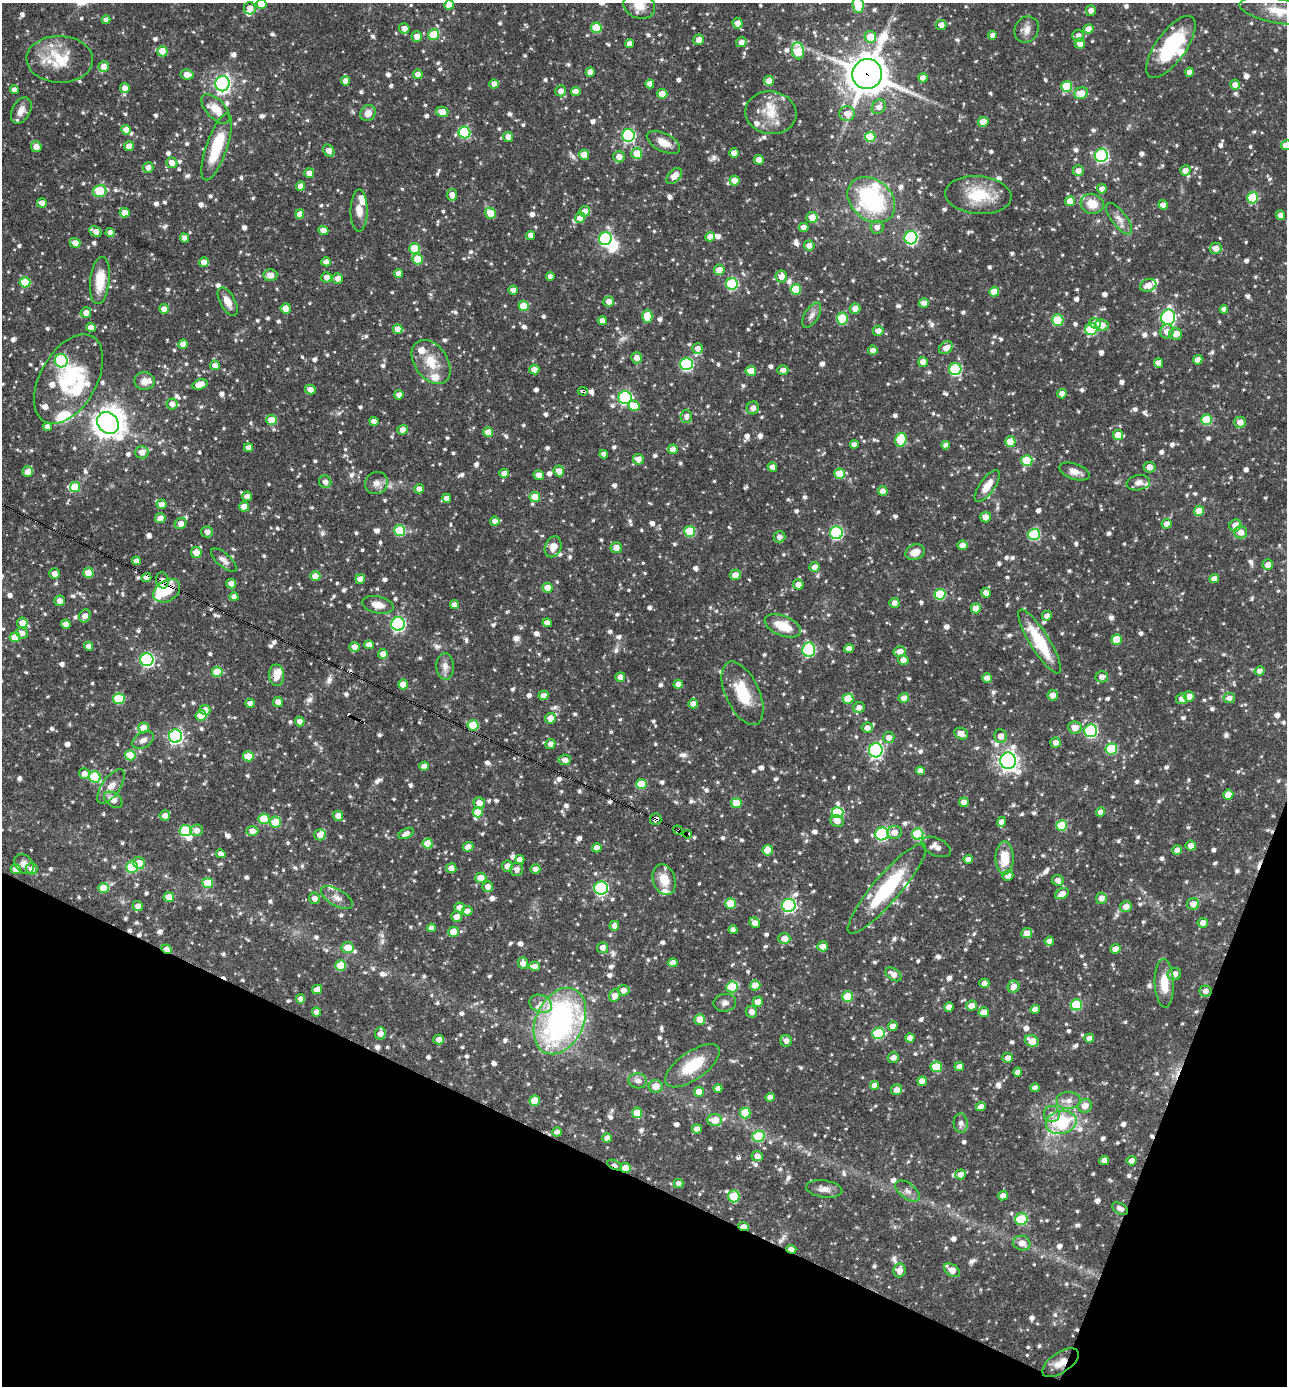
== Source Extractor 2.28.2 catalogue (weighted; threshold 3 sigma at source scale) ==
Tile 15 of 4 x 4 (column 3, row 4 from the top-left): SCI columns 2843-4127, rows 1-1384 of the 5550 x 5536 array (HDU 1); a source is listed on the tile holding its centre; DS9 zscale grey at full resolution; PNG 1289 x 1388 px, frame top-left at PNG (2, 3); each listed source drawn as its Kron ellipse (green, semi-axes under 4 px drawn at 4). Shown black and unused: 19% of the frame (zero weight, under 3 of 4 exposures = <1% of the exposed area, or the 3 px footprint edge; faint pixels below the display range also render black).
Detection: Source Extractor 2.28.2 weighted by HDU 2 'WHT'; one run over the whole footprint, this tile lists its part. Background 0.0625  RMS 0.0035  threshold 0.0159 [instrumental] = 3 sigma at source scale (4.5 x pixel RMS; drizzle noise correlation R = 1.50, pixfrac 1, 0.05/0.05 arcsec/px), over >= 5 px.
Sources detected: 1287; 4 inside a brighter object's white glare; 12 cosmic-ray / hot-pixel residue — neither listed nor drawn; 29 inside a brighter listed object's ellipse — not listed separately; of the other 1242, all 500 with FLUX_AUTO >= 1.79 (the completeness limit of this list) listed and drawn (742 fainter detections not listed), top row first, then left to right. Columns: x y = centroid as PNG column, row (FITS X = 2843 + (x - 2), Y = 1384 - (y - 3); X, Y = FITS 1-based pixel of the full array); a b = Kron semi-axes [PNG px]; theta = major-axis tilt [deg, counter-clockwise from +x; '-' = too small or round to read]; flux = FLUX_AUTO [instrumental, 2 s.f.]
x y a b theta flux
261 4 5 5 - 6.7
449 5 5 4 - 3.5
858 5 8 5 -83 14
639 6 16 12 -22 5
250 8 6 6 - 3
1091 10 5 5 - 2.1
1277 11 37 12 -10 9
106 20 4 4 - 1.8
738 23 5 5 - 3.5
941 25 5 5 - 2.3
404 28 5 5 - 2.8
596 28 5 5 - 14
1088 29 5 4 - 2.8
1027 30 13 11 58 2.9
434 35 6 5 - 12
992 35 4 4 - 1.8
1078 36 6 6 - 2
417 37 5 5 - 2.9
870 37 6 6 - 7.2
698 40 5 5 - 2.8
741 42 5 5 - 2.3
1080 43 5 5 - 2.9
629 44 4 4 - 2.4
1171 47 36 15 54 28
162 51 5 5 - 7.8
798 51 8 6 -81 13
60 59 33 23 -2 16
104 66 5 5 - 4.2
590 72 5 4 - 3.3
1189 72 4 4 - 2.5
187 74 6 5 - 3.1
418 74 5 5 - 2.6
867 74 15 14 - 960
923 78 4 4 - 2.4
346 81 4 4 - 2.8
769 81 5 5 - 6
222 84 7 7 - 120
494 84 5 4 - 2.4
650 84 4 4 - 2.7
1235 85 5 5 - 2.2
1067 87 5 5 - 12
125 88 5 4 - 2.4
14 90 4 4 - 2.3
561 91 5 5 - 2.7
576 92 5 4 - 3.1
1081 93 7 5 22 5.1
662 94 5 5 - 6.4
879 107 8 6 52 2.3
216 109 18 9 -47 5.5
21 110 14 9 61 2.9
442 112 6 5 - 3.6
368 113 8 7 - 3.2
771 113 25 21 -8 9.7
847 114 8 7 - 3.3
983 122 5 5 - 7
126 130 5 4 - 4
464 132 6 6 - 29
628 135 6 6 - 54
508 137 5 5 - 2.4
870 137 5 5 - 12
663 142 18 9 -27 4.3
1286 145 5 4 - 3.7
129 146 5 4 - 3.1
36 147 5 5 - 3.3
217 147 35 10 71 17
329 151 7 5 -52 3.1
637 153 5 5 - 6.7
734 153 5 4 - 3.3
584 155 5 5 - 3.8
1101 155 6 6 - 54
619 156 6 6 - 3
759 160 5 4 - 4
172 163 5 5 - 3.3
148 167 5 5 - 2.4
1078 171 5 5 - 2.5
1185 171 5 5 - 2.7
309 173 5 4 - 3.6
674 176 9 6 47 3.3
734 180 5 5 - 3.1
301 186 4 4 - 3.5
1102 189 5 4 - 2
100 191 7 6 - 14
452 195 6 5 - 2.4
978 195 33 19 -5 14
1252 198 6 5 - 16
871 200 26 20 -40 46
1070 201 5 4 - 4.7
42 203 5 4 - 2.6
1092 204 11 10 - 6.4
1163 205 5 4 - 2.4
359 211 21 8 89 4
585 211 5 5 - 2.8
125 213 5 4 - 4.2
490 213 5 5 - 6.5
300 214 4 4 - 3.1
1280 215 5 4 - 1.9
812 217 6 5 - 4.2
580 218 5 5 - 3.4
1119 219 19 7 -52 3
804 227 4 4 - 2.9
877 227 6 6 - 2.1
323 230 5 4 - 2.6
95 232 6 4 -30 3.3
110 233 4 4 - 2.3
531 235 4 4 - 2.6
710 237 5 4 - 2.6
185 238 5 4 - 2.6
911 238 6 6 - 48
605 239 6 6 - 52
75 243 5 4 - 3.1
809 245 5 5 - 2.6
414 248 5 5 - 11
1216 248 6 5 - 3
417 259 5 5 - 8.1
204 262 5 5 - 2.9
326 262 5 4 - 2.6
719 270 5 5 - 3.8
399 273 4 4 - 3.3
270 275 7 6 - 3.2
550 276 4 4 - 1.9
781 276 6 5 - 3
327 277 5 5 - 2.2
338 278 5 5 - 2.6
100 280 24 9 83 8.9
25 282 5 5 - 11
732 284 6 6 - 33
1148 285 8 6 21 3.9
796 289 5 5 - 12
513 290 4 4 - 2.5
994 292 5 5 - 6.1
609 301 5 5 - 2.8
228 302 15 7 -61 3.8
924 303 5 5 - 2.8
524 306 5 5 - 10
286 308 5 5 - 5.5
164 309 5 4 - 2.6
855 309 5 5 - 3.6
1224 309 4 4 - 2.1
86 313 5 5 - 2.7
812 315 14 7 59 2
647 316 6 5 - 8.7
1168 317 8 7 - 68
842 318 6 5 - 16
1058 320 6 5 - 14
602 321 4 4 - 2.5
1095 323 5 5 - 3.4
1102 325 7 5 -7 3.5
91 328 5 4 - 3.2
398 329 5 5 - 3.3
1091 329 6 5 - 23
878 331 5 5 - 3
1167 331 7 7 - 2.7
1176 334 6 6 - 3.4
183 344 4 4 - 3.8
697 348 5 5 - 2.4
946 348 7 5 37 3.2
873 350 5 4 - 2.3
637 358 5 5 - 2.5
1198 360 5 4 - 3.1
61 361 7 6 - 35
431 362 24 16 -55 8.7
923 362 5 4 - 3.1
1159 363 5 4 - 2.9
686 364 6 6 - 47
215 365 5 4 - 2.3
955 369 6 6 - 34
534 370 5 5 - 3.2
783 370 5 5 - 1.8
751 371 5 5 - 6.2
69 379 49 28 60 26
145 381 10 9 - 2.9
200 384 8 5 16 5.2
310 389 5 5 - 2.5
583 391 5 3 - 1.9
1062 394 4 4 - 2.3
399 395 4 4 - 2.2
625 398 6 6 - 56
172 404 6 5 - 2.5
634 406 5 5 - 6.1
753 408 6 6 - 2.2
686 416 6 5 - 1.8
272 420 5 5 - 7
1207 420 5 5 - 17
374 421 4 4 - 2.3
1240 422 5 5 - 2.7
108 423 12 10 -49 340
47 427 4 4 - 2.5
403 430 5 4 - 3
488 432 5 4 - 4.7
1118 435 5 5 - 4.9
901 440 7 5 72 15
1010 442 5 5 - 7.4
854 444 4 4 - 2
946 445 4 4 - 2
248 447 4 4 - 2.3
673 449 5 4 - 3.4
142 452 7 6 - 3
604 454 4 4 - 1.9
638 459 5 5 - 2.8
1027 460 5 5 - 14
772 467 5 4 - 2.4
1150 467 6 5 - 2.9
559 471 5 5 - 3
1074 471 16 7 -19 3
28 472 5 5 - 2.8
504 473 5 4 - 2.8
840 474 5 5 - 8.3
539 475 5 5 - 2.9
325 482 6 6 - 2
376 483 12 10 37 2.5
1138 483 12 7 9 2
987 486 19 7 55 4.8
75 487 5 5 - 9.5
419 489 5 4 - 2
883 491 5 5 - 2.4
247 496 5 5 - 2.3
535 497 5 5 - 7.4
447 498 4 4 - 2.3
162 504 5 4 - 3
244 507 5 5 - 2.9
1199 511 5 5 - 6.5
985 517 5 5 - 3
160 518 5 5 - 2.7
495 521 4 4 - 2.3
181 524 6 5 - 2.6
1167 524 5 5 - 2.7
1235 525 6 5 - 3.6
399 531 5 5 - 18
690 531 5 5 - 15
207 532 6 5 - 1.8
1241 532 6 6 - 3.1
836 533 6 6 - 47
1034 534 6 5 - 29
779 537 6 5 - 1.9
962 545 5 5 - 2.8
553 547 11 8 67 3.4
616 548 6 5 - 2.8
196 552 5 5 - 4.4
915 552 10 7 23 3.9
224 560 16 7 -41 2
136 561 4 4 - 2.1
1268 565 5 5 - 2.6
815 567 5 5 - 2.6
88 573 5 5 - 6.9
55 574 5 5 - 2.3
735 575 5 5 - 2.8
315 576 5 5 - 3.9
146 578 5 4 - 2.7
360 579 5 4 - 3.1
1214 579 5 4 - 2.5
162 580 8 6 -76 2.7
231 584 5 4 - 2.6
798 585 5 5 - 2.6
547 588 5 5 - 4.6
167 591 14 10 33 8.1
986 593 5 4 - 2.6
940 594 5 5 - 20
234 597 4 4 - 2.6
60 601 5 5 - 2.7
894 603 5 5 - 2.4
378 605 16 8 -11 3.4
454 605 4 4 - 2.5
976 608 5 5 - 5.3
85 616 7 5 66 2.6
1047 616 5 4 - 2.3
22 623 5 5 - 3.9
547 623 4 4 - 2.6
66 624 5 4 - 2.8
398 624 7 6 - 68
783 626 19 10 -22 9.3
22 633 6 5 - 2
15 637 5 5 - 6
1117 639 5 5 - 9.2
1040 641 37 9 -58 18
369 645 5 4 - 3.3
89 646 4 4 - 2.4
354 647 5 5 - 2.4
849 648 5 4 - 2.1
809 650 7 6 - 35
900 651 6 5 - 2.7
383 654 5 5 - 3.3
147 660 6 6 - 61
903 660 5 5 - 2.4
445 666 13 8 -87 2.5
1260 671 5 4 - 1.9
217 672 5 5 - 9.7
277 675 11 7 -88 4.5
620 677 5 5 - 2.6
1102 677 6 5 - 2.2
987 678 5 4 - 3.1
403 684 5 5 - 4.8
678 684 4 4 - 2.4
742 693 34 16 -65 13
543 695 5 4 - 2.5
1053 695 5 5 - 2.5
1189 696 5 5 - 2.9
904 698 5 5 - 1.9
1229 698 6 5 - 2
119 699 6 5 - 15
848 699 5 5 - 11
1182 699 5 5 - 2.5
278 702 5 5 - 2.6
250 703 5 4 - 2
693 704 5 5 - 2.5
859 708 5 5 - 2
205 710 5 5 - 3.5
201 715 5 5 - 9.4
550 718 5 5 - 3.6
300 721 5 4 - 2.2
473 725 5 5 - 14
144 728 5 5 - 6.4
867 728 5 5 - 2.3
1075 728 6 6 - 3.8
1091 731 6 6 - 48
961 734 7 5 -27 2.6
175 736 6 6 - 78
1001 736 6 6 - 2.6
889 738 5 5 - 2.4
143 740 12 7 29 1.9
1056 743 5 5 - 2.4
550 744 5 5 - 2.1
1111 749 6 5 - 23
876 750 7 6 - 74
130 755 5 5 - 11
248 756 5 5 - 9.1
565 760 6 5 - 2.2
1008 761 8 7 - 200
424 766 5 4 - 2.9
920 771 4 4 - 2.3
84 774 5 5 - 2.5
95 777 6 5 - 20
641 784 5 5 - 12
111 786 20 9 55 3.3
1228 795 5 5 - 6
113 800 10 6 -36 3
964 802 5 4 - 2.4
479 803 5 5 - 3.4
736 803 5 5 - 8
478 812 5 5 - 7.2
1100 812 4 4 - 2.4
838 813 6 5 - 23
165 815 5 5 - 2.6
338 816 5 5 - 2.9
264 819 5 5 - 9.6
656 819 6 5 - 2
837 821 7 6 - 2.2
275 822 5 5 - 8.5
1001 822 5 4 - 2.4
1062 825 5 5 - 14
185 830 6 5 - 27
197 830 6 6 - 2.4
678 830 5 3 - 25
252 831 6 5 - 2.9
894 832 7 6 - 2.9
406 834 8 5 25 2
687 834 5 3 - 13
882 834 7 6 - 53
918 834 6 5 - 22
320 835 6 5 - 2.9
427 843 5 5 - 6.8
1191 846 5 5 - 2.8
468 847 5 5 - 2.6
936 847 16 8 -26 2.8
597 848 4 4 - 2.9
768 850 5 5 - 7
1177 850 5 5 - 2.4
221 854 4 4 - 2.3
1004 858 16 9 89 8.8
968 859 4 4 - 1.9
520 860 4 4 - 2.6
139 863 6 5 - 5.6
24 864 11 8 -43 2.3
507 866 5 5 - 2.7
132 867 6 5 - 14
451 868 5 5 - 2.6
16 869 5 5 - 4
32 869 6 5 - 2.5
535 869 5 4 - 2.4
517 870 6 6 - 1.8
1008 876 5 5 - 2.4
481 878 5 5 - 4.7
664 880 16 11 -72 6.3
1058 880 6 5 - 2
208 883 5 5 - 12
488 887 5 5 - 2.5
104 888 5 5 - 8
601 888 7 6 - 52
887 889 58 13 49 28
1062 894 7 5 29 3.1
169 897 5 5 - 5.6
314 898 5 5 - 2
337 898 17 8 -30 2.6
1101 898 5 5 - 2.7
730 903 5 5 - 11
1193 904 6 5 - 3.4
789 905 7 6 - 65
138 906 5 5 - 2.5
1126 907 6 5 - 2.9
459 908 5 5 - 3.1
467 911 5 5 - 2.2
456 917 5 5 - 3
755 923 5 5 - 2.6
1203 923 5 5 - 2.8
614 926 5 5 - 2.3
431 928 4 4 - 2.1
733 930 4 4 - 1.8
453 932 5 5 - 5.5
1027 933 5 5 - 3.5
784 938 6 5 - 3.7
1049 941 5 4 - 2.5
823 946 5 5 - 3
348 948 6 5 - 5.6
602 948 5 5 - 2.4
167 949 5 4 - 2.9
1115 949 5 4 - 2.7
523 963 6 5 - 2.7
673 963 5 4 - 3
341 965 5 5 - 10
535 966 5 5 - 2.9
893 974 9 5 -35 2.7
1174 974 7 6 - 2.8
984 983 5 4 - 2
1164 983 24 9 -87 7.1
755 985 5 5 - 5
732 987 6 5 - 14
1014 987 6 5 - 2.9
317 989 5 4 - 2.8
624 990 6 5 - 2.8
1205 991 6 5 - 1.9
615 996 6 5 - 3.6
847 997 5 5 - 12
301 999 4 4 - 1.9
758 1002 5 5 - 3.5
725 1003 11 9 8 1.9
541 1004 11 8 -23 2.7
1076 1005 6 5 - 21
971 1006 5 5 - 3.1
949 1007 4 4 - 3
1035 1009 4 4 - 2.3
317 1012 4 4 - 2.5
751 1012 6 5 - 2.4
984 1012 5 5 - 5.3
700 1020 5 5 - 5.2
560 1021 35 24 65 100
893 1026 5 5 - 2.5
380 1033 6 5 - 2.6
878 1033 6 5 - 23
910 1038 4 4 - 2.9
1089 1038 5 4 - 2.2
439 1040 5 5 - 2.9
786 1041 6 5 - 1.8
1032 1041 7 5 -28 4.7
893 1058 5 5 - 2.4
1008 1058 5 5 - 2.6
692 1066 32 13 35 14
936 1067 6 5 - 11
959 1067 5 4 - 2.2
1018 1072 4 4 - 2.3
638 1081 9 7 -13 2
922 1081 5 4 - 3.3
874 1085 4 4 - 2.5
656 1086 7 6 - 3.7
1035 1088 4 4 - 2.3
718 1089 4 4 - 2.2
897 1090 5 5 - 3.1
699 1092 5 5 - 4.9
770 1097 5 4 - 2.3
1068 1100 12 8 -1 2.6
535 1101 5 5 - 7.2
1085 1106 7 6 - 3.2
981 1107 5 4 - 2.5
637 1113 5 5 - 8.4
745 1113 5 5 - 9.9
1052 1114 8 8 - 2
715 1120 7 6 - 5.9
1061 1122 15 11 12 21
961 1123 10 7 -87 1.8
697 1129 5 4 - 2.5
557 1132 5 4 - 1.9
758 1136 6 5 - 14
607 1138 5 4 - 2.6
757 1156 5 5 - 2.6
1104 1160 5 4 - 2.9
1132 1161 5 4 - 2.1
615 1165 8 4 -28 2.4
625 1168 5 5 - 6.5
960 1174 5 5 - 2.5
679 1183 4 4 - 2.4
824 1189 18 8 -8 2.7
908 1191 14 7 -37 2.4
734 1196 6 5 - 14
1003 1196 5 4 - 2.3
1120 1209 8 5 -29 2
1021 1219 6 6 - 22
744 1226 5 4 - 2.6
1022 1243 9 7 -16 3.1
791 1249 5 4 - 2.8
899 1270 7 6 - 2.9
952 1270 9 5 -37 3.7
1061 1363 21 10 34 4.3
Overlapping masked pixels (flux is a lower limit): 19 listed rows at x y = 867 74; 583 391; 376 483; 146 578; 162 580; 167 591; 277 675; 473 725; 656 819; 678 830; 687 834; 167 949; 560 1021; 1061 1122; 615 1165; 625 1168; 744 1226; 791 1249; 1061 1363
Isophote crosses this tile's border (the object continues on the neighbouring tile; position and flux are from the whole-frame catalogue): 6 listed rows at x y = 261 4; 449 5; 858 5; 639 6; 1277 11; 1286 145